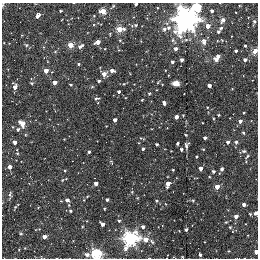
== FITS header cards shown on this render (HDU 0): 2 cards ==
NAXIS1  =                  256
NAXIS2  =                  256

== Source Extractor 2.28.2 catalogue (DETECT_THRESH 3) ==
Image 256 x 256 px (HDU 0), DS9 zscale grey, 1 PNG px = 1 image px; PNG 260 x 260 px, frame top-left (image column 1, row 256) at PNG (2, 3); no overlay
Background -0.00271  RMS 0.027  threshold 0.0808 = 3 sigma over >= 5 px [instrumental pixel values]
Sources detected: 142; all 142 listed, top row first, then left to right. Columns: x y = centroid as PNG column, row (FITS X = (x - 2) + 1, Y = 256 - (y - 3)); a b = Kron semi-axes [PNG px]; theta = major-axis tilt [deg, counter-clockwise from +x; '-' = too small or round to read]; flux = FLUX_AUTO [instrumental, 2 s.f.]
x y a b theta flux
136 4 3 3 - 4.1
3 5 6 3 81 1.9
113 6 5 3 - 2.3
60 11 3 3 - 2.4
103 11 4 4 - 42
212 11 3 3 - 4.5
38 15 5 3 - 8.6
186 19 9 7 53 2800
222 20 8 5 62 4.9
254 22 6 3 78 3.2
135 25 5 4 - 3.6
208 26 4 3 - 24
168 28 7 5 22 5.4
221 28 4 3 - 3.5
119 29 5 4 - 53
164 29 5 4 - 4.2
218 32 4 3 - 3.4
120 40 4 4 - 1.6
222 40 4 3 - 1.7
204 41 8 6 -83 9.5
98 42 4 3 - 22
26 45 5 5 - 2.7
70 45 4 4 - 35
81 46 8 4 35 6.4
245 46 3 2 - 1.9
175 49 4 3 - 8
236 51 3 3 - 3.9
255 51 4 3 - 35
55 52 4 4 - 1.9
218 56 5 3 - 10
216 59 5 3 - 7.6
182 60 3 3 - 4
245 60 4 3 - 6.1
172 62 3 3 - 5
78 64 3 3 - 2.9
165 70 2 2 - 1.2
46 71 4 4 - 21
112 71 5 4 - 8.8
104 74 4 4 - 16
98 81 3 3 - 3.3
54 82 4 3 - 14
158 82 6 3 45 1.6
31 83 3 3 - 2.1
176 83 6 5 - 13
124 84 4 3 - 2.2
162 84 3 2 - 1.1
70 85 3 3 - 2
209 85 4 3 - 8.8
15 87 4 4 - 16
92 87 5 3 - 1.9
119 91 3 3 - 4.4
149 93 4 3 - 2.8
97 98 6 3 4 2.7
142 100 3 3 - 1.9
164 103 4 3 - 7.3
207 107 4 4 - 1.6
244 112 3 2 - 1.3
183 115 3 3 - 1.8
218 115 3 3 - 2.3
176 117 4 3 - 15
213 118 4 3 - 1.7
115 120 4 3 - 8.7
240 121 3 3 - 8
22 123 5 4 - 36
106 126 2 2 - 1.1
12 127 4 2 - 1.3
18 129 4 3 - 3.6
243 133 5 4 - 2
25 135 3 3 - 1.6
186 135 3 2 - 1.5
142 138 6 3 -18 2.4
205 138 4 3 - 4.7
64 139 2 2 - 1.1
14 142 3 3 - 11
228 142 3 3 - 5.5
236 142 5 5 - 3.6
139 143 4 3 - 1.2
156 144 3 3 - 3.1
177 144 3 3 - 2.6
187 145 8 5 70 4.8
143 149 3 3 - 4.5
181 149 3 3 - 4.5
203 149 3 2 - 1.4
17 150 3 2 - 1.2
244 151 6 5 - 3.3
89 152 3 3 - 3.2
17 153 4 3 - 1.4
196 156 3 2 - 2.1
247 156 7 3 49 2.5
111 162 8 3 -46 1.9
246 162 3 3 - 1.3
9 167 4 3 - 12
200 168 4 3 - 11
222 169 4 3 - 4.4
65 170 3 2 - 1.5
173 170 3 2 - 1.9
213 171 4 3 - 3.8
209 177 3 3 - 1.8
62 180 3 3 - 2
96 184 4 3 - 9.2
168 184 5 4 - 17
217 187 4 4 - 28
132 192 3 3 - 2
10 194 7 4 79 4.1
87 196 4 3 - 1.8
137 198 3 3 - 1.5
67 200 4 3 - 7.8
107 200 3 3 - 4.1
193 200 4 3 - 2.4
61 201 3 3 - 1.2
156 201 3 3 - 2.6
69 205 4 3 - 1.7
244 205 4 3 - 7.8
15 207 5 2 - 3.2
38 207 3 2 - 1.4
104 208 3 2 - 1.7
228 210 2 2 - 1
70 211 3 3 - 3.2
256 213 5 4 - 6.2
250 214 3 3 - 2.1
236 216 4 3 - 9
87 221 3 2 - 1.1
119 221 4 4 - 2.6
226 222 5 4 - 2
102 224 4 3 - 9.8
82 226 3 2 - 1.9
143 227 4 3 - 6.3
230 227 4 3 - 2
39 229 3 3 - 1.1
186 230 3 3 - 3.6
21 234 5 4 - 1.9
44 237 4 3 - 11
130 238 6 6 - 570
146 240 4 4 - 20
152 241 8 4 -46 3.6
228 251 3 2 - 1.6
256 252 3 3 - 14
96 254 5 4 - 220
87 255 7 5 -17 5.7
200 255 3 3 - 4.2
41 257 4 3 - 1.5
182 257 3 3 - 2.2
At the frame edge (FLAGS 8, measured only in part): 9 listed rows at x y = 136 4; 3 5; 186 19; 255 51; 256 213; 256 252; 96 254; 41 257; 182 257